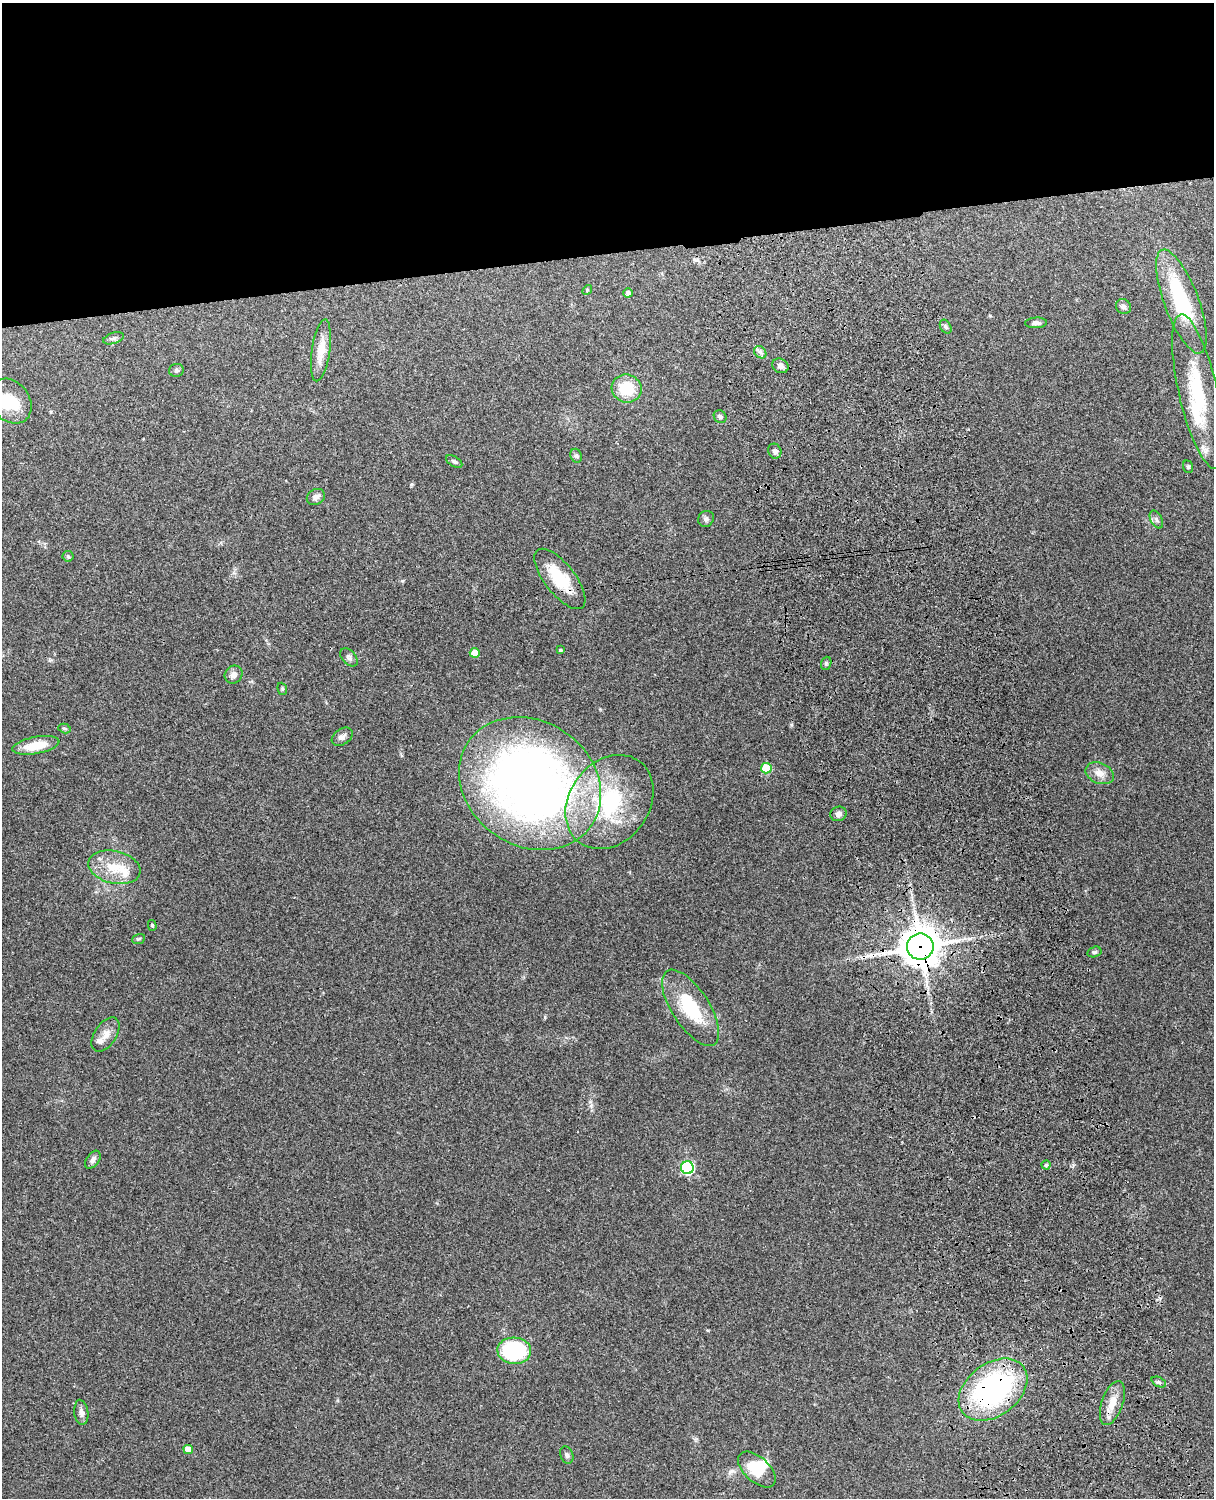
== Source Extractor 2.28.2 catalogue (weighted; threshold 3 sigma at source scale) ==
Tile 2 of 4 x 3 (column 2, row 1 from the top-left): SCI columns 1331-2542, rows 3155-4650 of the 5088 x 4927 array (HDU 1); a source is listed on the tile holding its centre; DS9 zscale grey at full resolution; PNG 1216 x 1500 px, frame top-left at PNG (2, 3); each listed source drawn as its Kron ellipse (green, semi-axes under 4 px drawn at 4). Shown black and unused: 17% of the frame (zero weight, under 3 of 4 exposures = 6% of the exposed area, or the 3 px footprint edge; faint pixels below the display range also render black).
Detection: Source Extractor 2.28.2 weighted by HDU 2 'WHT'; one run over the whole footprint, this tile lists its part. Background 0.208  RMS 0.0082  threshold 0.037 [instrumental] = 3 sigma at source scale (4.5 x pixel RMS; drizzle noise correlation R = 1.50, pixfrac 1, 0.05/0.05 arcsec/px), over >= 5 px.
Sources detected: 63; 3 inside a brighter object's white glare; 1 cosmic-ray / hot-pixel residue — neither listed nor drawn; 3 inside a brighter listed object's ellipse — not listed separately; the other 56 listed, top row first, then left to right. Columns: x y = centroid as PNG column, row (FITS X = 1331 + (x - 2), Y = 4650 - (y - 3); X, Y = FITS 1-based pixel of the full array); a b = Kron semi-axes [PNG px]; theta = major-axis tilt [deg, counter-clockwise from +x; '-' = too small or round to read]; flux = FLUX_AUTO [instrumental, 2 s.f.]
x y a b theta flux
587 290 5 4 - 0.8
628 293 4 4 - 3.3
1181 301 55 17 -69 67
1123 307 8 7 - 2.4
1036 323 11 5 2 2.6
946 327 7 5 -59 1.7
113 338 11 5 18 2.2
321 350 31 9 82 13
760 352 7 5 -45 2.4
780 366 8 7 - 3.8
176 370 7 6 - 1.7
627 389 15 14 - 26
1198 391 79 19 -77 61
10 401 24 19 -52 26
720 417 7 6 - 2
775 451 7 6 - 2.3
576 456 7 5 -68 1.7
454 461 9 5 -31 1.8
1188 467 6 5 - 1.2
316 497 9 7 31 3.6
706 519 8 7 - 2.5
1156 519 10 5 -61 2.4
68 556 5 5 - 1.1
560 579 36 15 -52 29
560 650 3 3 - 1.3
475 653 5 5 - 13
349 657 10 7 -47 2.6
826 663 7 5 70 1.4
234 675 9 8 - 4.2
282 689 6 4 -71 1.2
64 728 6 4 -15 1.4
342 737 11 8 33 3.4
36 745 24 8 10 17
766 768 5 5 - 29
1100 773 15 10 -23 7.1
530 783 74 62 -34 610
609 802 50 40 53 92
838 814 8 7 - 3.5
114 867 26 16 -13 21
152 925 5 4 - 1.1
139 939 6 4 19 1.3
920 947 13 13 - 1900
1094 952 7 5 15 1.4
691 1008 44 18 -57 41
106 1034 19 11 56 7.5
93 1160 10 6 53 3.1
1046 1165 4 4 - 1.2
687 1168 6 6 - 100
514 1351 17 13 -4 73
1159 1382 8 5 -24 1.7
993 1390 38 26 37 160
1112 1403 23 10 71 12
81 1412 13 7 -83 3.7
188 1449 5 4 - 9.4
567 1455 9 6 -70 2.1
757 1469 23 12 -42 22
Overlapping masked pixels (flux is a lower limit): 4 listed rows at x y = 560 579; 920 947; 993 1390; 1112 1403
Unlisted compact peaks at least as high as the median listed source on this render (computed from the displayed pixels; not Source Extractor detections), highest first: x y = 545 1017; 411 484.